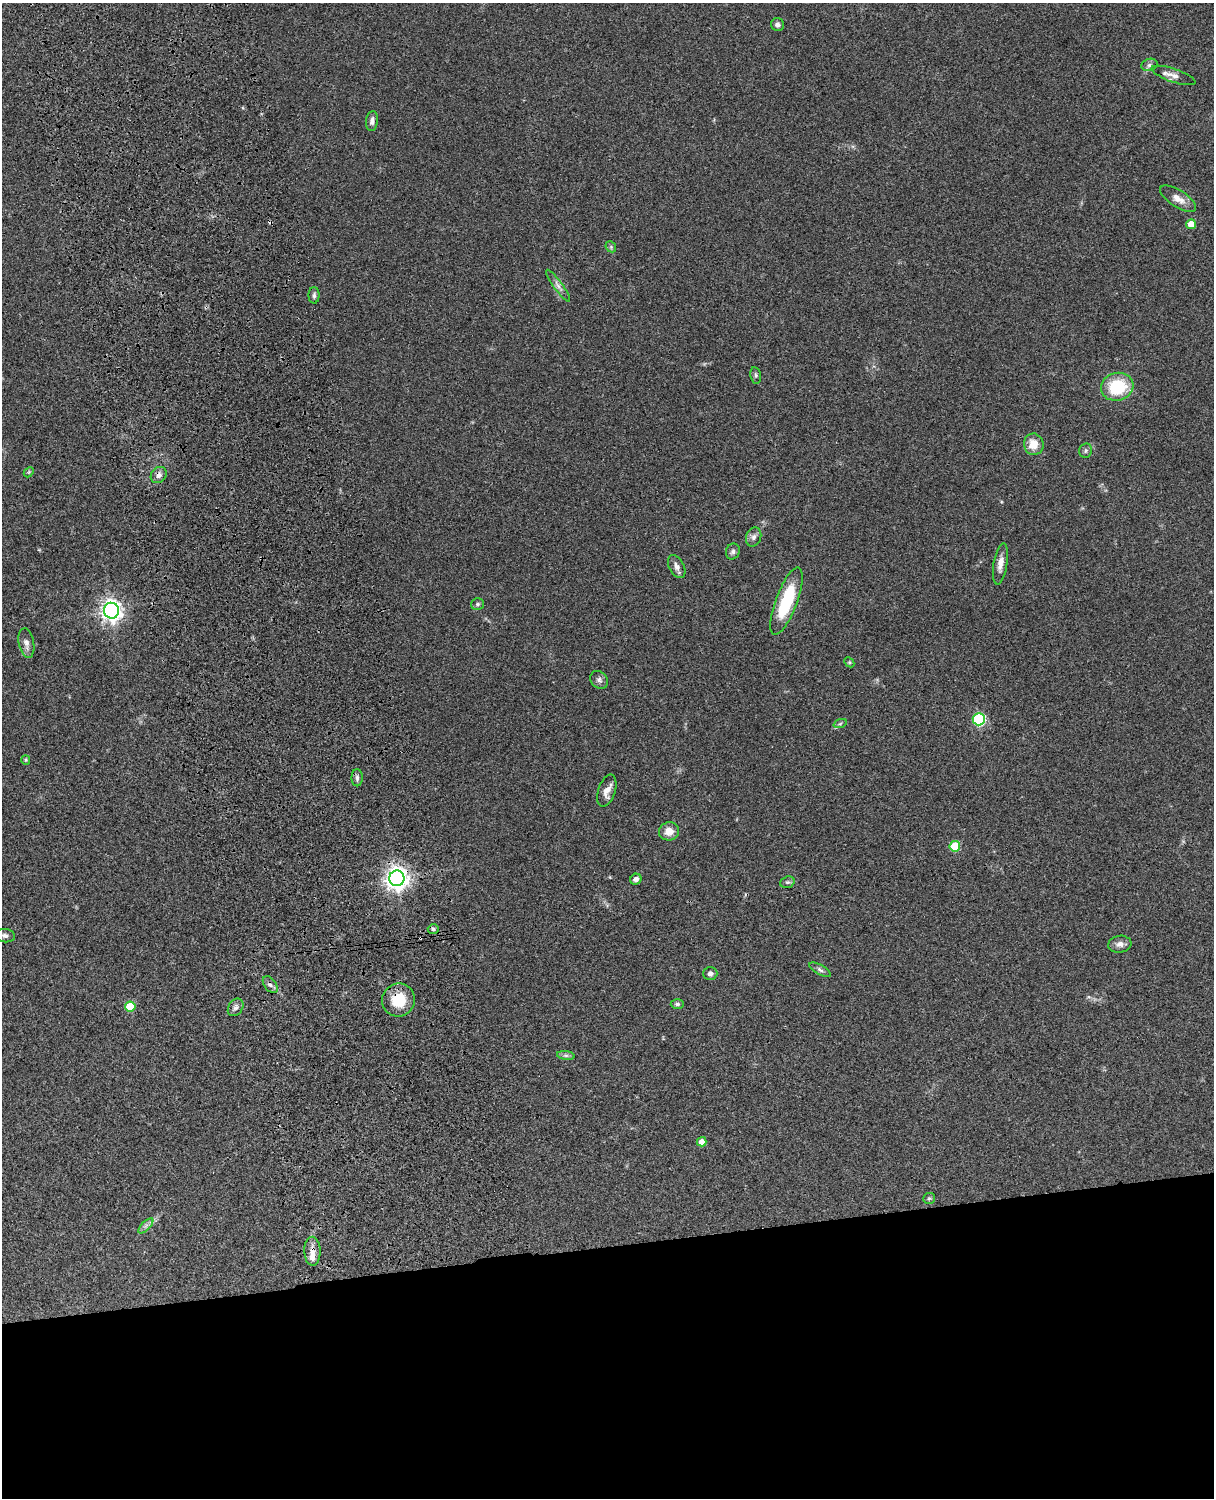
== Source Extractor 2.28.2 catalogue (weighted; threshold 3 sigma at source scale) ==
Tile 11 of 4 x 3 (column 3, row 3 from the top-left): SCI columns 2546-3757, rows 277-1772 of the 5088 x 4927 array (HDU 1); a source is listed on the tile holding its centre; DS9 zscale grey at full resolution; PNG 1216 x 1500 px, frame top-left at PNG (2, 3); each listed source drawn as its Kron ellipse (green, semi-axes under 4 px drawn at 4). Shown black and unused: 17% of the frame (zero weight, under 3 of 4 exposures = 6% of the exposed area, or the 3 px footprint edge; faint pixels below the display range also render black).
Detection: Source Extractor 2.28.2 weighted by HDU 2 'WHT'; one run over the whole footprint, this tile lists its part. Background 0.0918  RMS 0.0062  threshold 0.0278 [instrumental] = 3 sigma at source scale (4.5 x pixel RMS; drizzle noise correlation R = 1.50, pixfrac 1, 0.05/0.05 arcsec/px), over >= 5 px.
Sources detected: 53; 2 cosmic-ray / hot-pixel residue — neither listed nor drawn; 1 inside a brighter listed object's ellipse — not listed separately; the other 50 listed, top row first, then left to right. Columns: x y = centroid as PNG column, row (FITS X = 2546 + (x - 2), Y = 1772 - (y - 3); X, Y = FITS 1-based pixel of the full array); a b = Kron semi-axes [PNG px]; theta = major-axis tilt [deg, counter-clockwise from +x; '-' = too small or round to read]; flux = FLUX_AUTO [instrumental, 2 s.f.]
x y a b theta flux
777 25 7 6 - 1.8
1149 65 8 6 16 1.7
1174 75 23 6 -19 4.2
372 121 10 6 83 2.6
1178 199 21 8 -32 5.7
1191 224 5 4 - 6.6
611 247 6 4 -48 0.91
558 286 19 4 -54 3
314 295 8 5 90 1.5
756 375 8 5 -80 1.2
1117 387 16 14 16 31
1034 444 11 9 -74 8.4
1086 451 7 6 - 1.3
29 472 6 4 47 0.75
159 475 9 7 48 2.7
754 537 10 7 68 2.5
733 551 8 6 67 1.7
1000 564 21 7 81 4.7
677 567 12 7 -62 2.9
786 601 36 10 69 35
477 604 6 6 - 1.2
111 611 8 7 - 370
26 643 15 7 -79 3.2
849 662 6 4 -45 0.78
599 680 10 8 -43 2.1
979 719 6 6 - 71
840 724 7 4 20 1
26 760 5 4 - 0.68
357 778 8 5 90 1.8
607 791 17 8 72 5
669 831 10 9 - 6.3
955 846 5 5 - 24
397 878 8 7 - 490
636 879 6 5 - 2.7
787 882 7 5 18 1.3
433 929 5 4 - 1.2
5 936 10 6 -7 2
1120 944 11 8 9 3.3
820 970 12 5 -29 1.7
710 973 7 6 - 1.9
270 985 10 5 -52 2.1
398 1000 17 16 - 17
677 1004 7 4 1 1.4
130 1006 5 5 - 17
236 1007 9 7 57 2.3
566 1055 9 4 -8 1.4
702 1142 5 5 - 4.5
929 1198 6 5 - 1
146 1226 10 3 45 1.8
312 1251 14 8 -89 5.1
Overlapping masked pixels (flux is a lower limit): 4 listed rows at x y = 159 475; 397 878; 398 1000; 312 1251